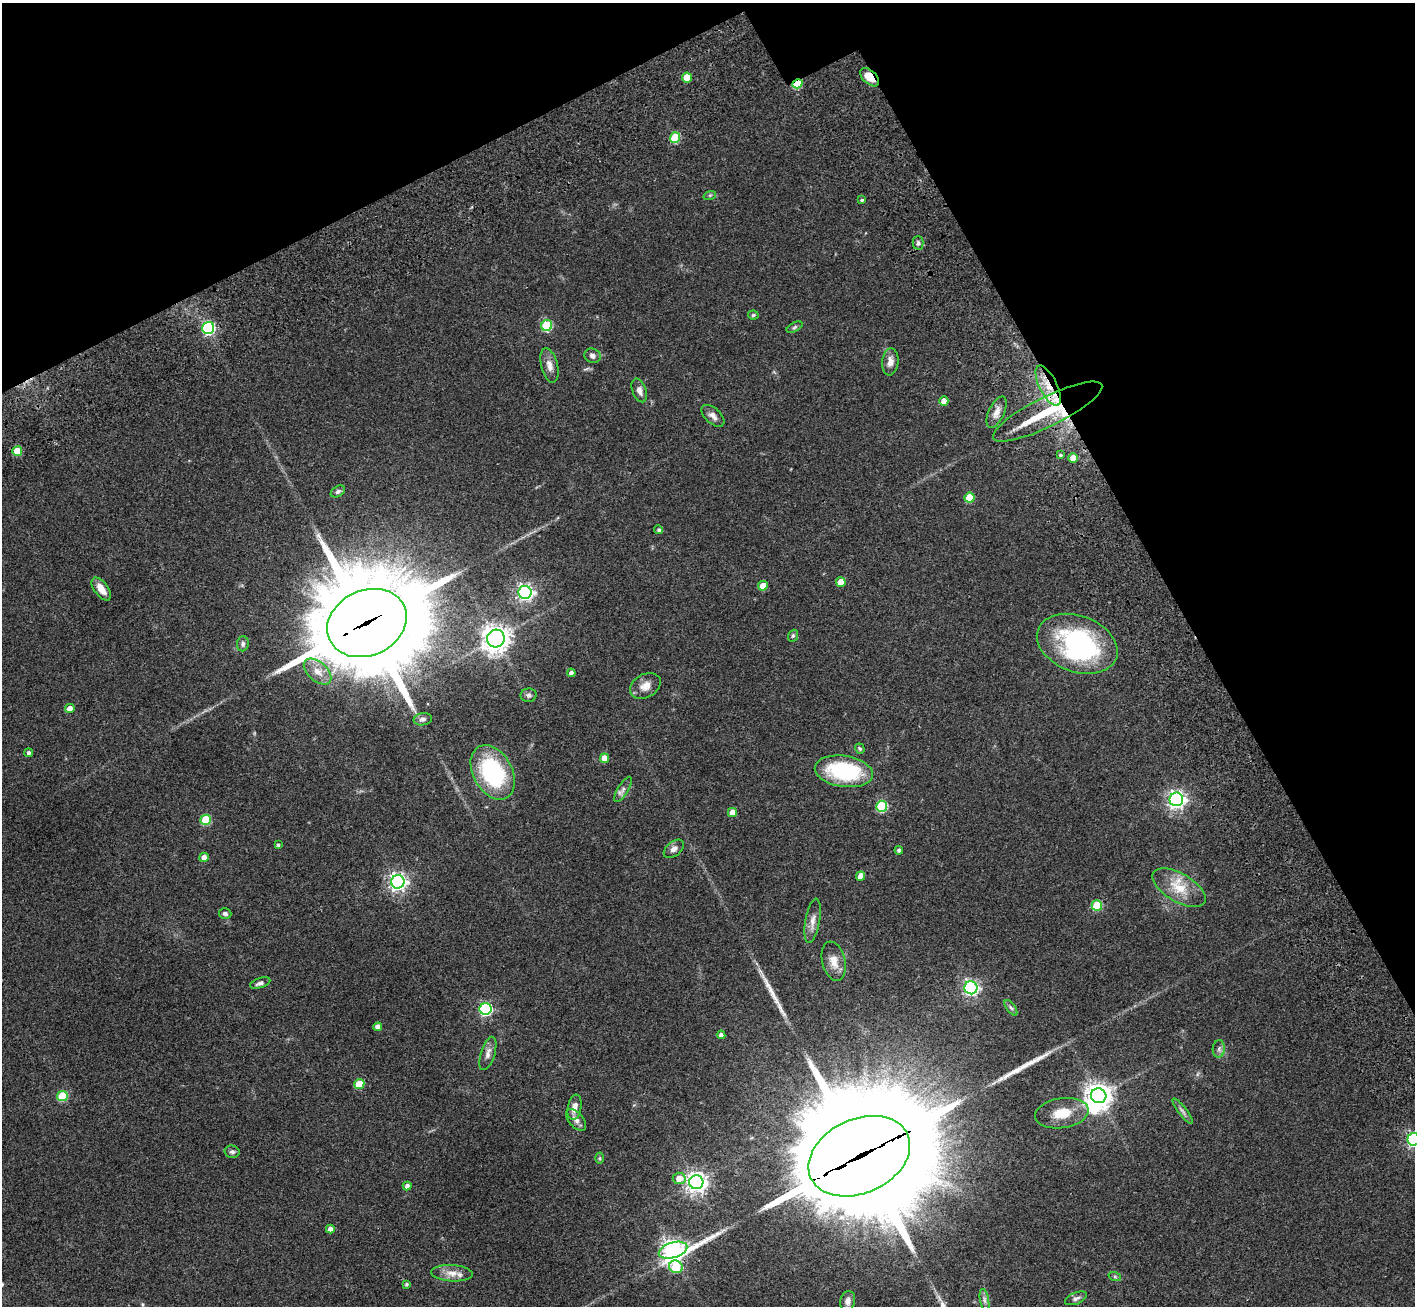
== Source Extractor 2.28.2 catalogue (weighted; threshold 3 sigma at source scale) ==
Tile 3 of 4 x 4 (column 3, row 1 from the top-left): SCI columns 2988-4400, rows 4356-5659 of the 5971 x 5965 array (HDU 1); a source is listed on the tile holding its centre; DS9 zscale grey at full resolution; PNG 1417 x 1308 px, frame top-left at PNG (2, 3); each listed source drawn as its Kron ellipse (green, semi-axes under 4 px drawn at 4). Shown black and unused: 24% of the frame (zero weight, under 3 of 4 exposures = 9% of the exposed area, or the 3 px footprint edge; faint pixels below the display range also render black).
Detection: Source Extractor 2.28.2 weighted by HDU 2 'WHT'; one run over the whole footprint, this tile lists its part. Background 0.0324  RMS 0.0051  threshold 0.0228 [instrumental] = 3 sigma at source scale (4.5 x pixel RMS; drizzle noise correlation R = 1.50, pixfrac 1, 0.05/0.05 arcsec/px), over >= 5 px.
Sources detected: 99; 3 inside a brighter object's white glare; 2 long thin detections or spike segments (spike, bleed or trail) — neither listed nor drawn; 1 inside a brighter listed object's ellipse — not listed separately; the other 93 listed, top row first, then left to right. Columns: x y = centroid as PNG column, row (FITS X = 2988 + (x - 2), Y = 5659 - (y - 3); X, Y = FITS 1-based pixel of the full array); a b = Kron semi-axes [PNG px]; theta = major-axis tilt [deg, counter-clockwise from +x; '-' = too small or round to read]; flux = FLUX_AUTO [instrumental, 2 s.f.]
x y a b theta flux
687 77 5 5 - 11
870 77 11 6 -43 7.1
797 84 5 4 - 26
675 138 5 5 - 24
710 195 6 4 18 0.69
862 200 4 3 - 0.86
918 243 6 5 - 1
753 315 5 4 - 0.7
547 326 5 5 - 36
795 327 8 4 28 0.91
208 328 6 6 - 72
592 356 8 7 - 1.9
890 362 13 8 84 3.4
549 365 17 8 -76 3.7
1048 386 22 8 -64 9.2
639 390 12 7 -70 2.6
944 401 4 4 - 3.9
997 412 17 7 65 3.6
1048 412 60 15 26 36
713 416 14 7 -42 2.4
17 451 5 5 - 14
1060 455 4 3 - 0.6
1073 458 5 5 - 5.2
338 491 8 5 34 1.3
969 498 5 5 - 14
659 530 4 4 - 0.92
841 582 5 5 - 6.6
763 586 5 4 - 7.6
101 589 13 7 -53 4.9
525 592 6 6 - 160
367 623 41 32 24 9200
793 636 6 4 68 0.83
496 638 9 9 - 490
243 644 7 6 - 1.3
1077 644 42 28 -20 73
318 672 16 9 -41 5.6
571 673 4 4 - 1.9
645 686 16 11 30 4.6
529 695 8 7 - 1.3
70 709 5 4 - 3.5
423 719 9 6 10 1.4
860 749 5 4 - 0.79
29 753 4 4 - 1.2
604 758 5 4 - 4.7
844 771 29 15 -9 42
493 772 29 19 -61 50
623 789 14 5 60 2
1176 799 7 6 - 200
882 806 5 5 - 36
732 813 4 4 - 4.9
206 820 5 5 - 21
278 845 3 3 - 0.76
674 849 11 7 39 2.4
899 850 4 4 - 1.1
204 857 5 5 - 3
861 876 5 4 - 3.8
398 882 7 6 - 200
1179 888 30 14 -31 12
1097 905 5 5 - 23
225 914 6 5 - 1.2
813 921 22 7 80 3.8
834 961 20 11 -77 6
260 983 10 5 18 1.5
971 988 6 6 - 140
1011 1008 9 4 -54 1.1
486 1009 6 6 - 69
378 1027 4 4 - 3.2
721 1035 4 4 - 1.7
1219 1049 8 6 87 1.5
488 1053 17 7 73 2.8
359 1084 5 5 - 14
62 1096 5 5 - 26
1099 1096 8 7 - 510
574 1107 13 7 80 4.1
1183 1111 16 3 -53 1.6
1062 1113 27 15 9 11
576 1120 13 7 -49 2.7
1414 1139 6 6 - 110
232 1152 7 6 - 1.3
859 1156 53 37 24 21000
600 1158 5 3 - 0.6
679 1178 6 6 - 5
696 1182 7 7 - 310
407 1186 4 4 - 2.1
330 1229 4 4 - 2.4
673 1250 15 7 17 350
676 1267 7 6 - 19
452 1273 21 8 -3 4.7
1115 1277 6 4 -19 0.8
406 1284 3 3 - 0.72
1076 1298 11 5 22 1.5
984 1300 11 4 -79 1.6
848 1301 10 7 78 2.3
Overlapping masked pixels (flux is a lower limit): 6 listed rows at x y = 870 77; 797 84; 1048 386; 1048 412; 367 623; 859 1156
Isophote crosses this tile's border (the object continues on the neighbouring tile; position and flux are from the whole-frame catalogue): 1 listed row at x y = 1414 1139